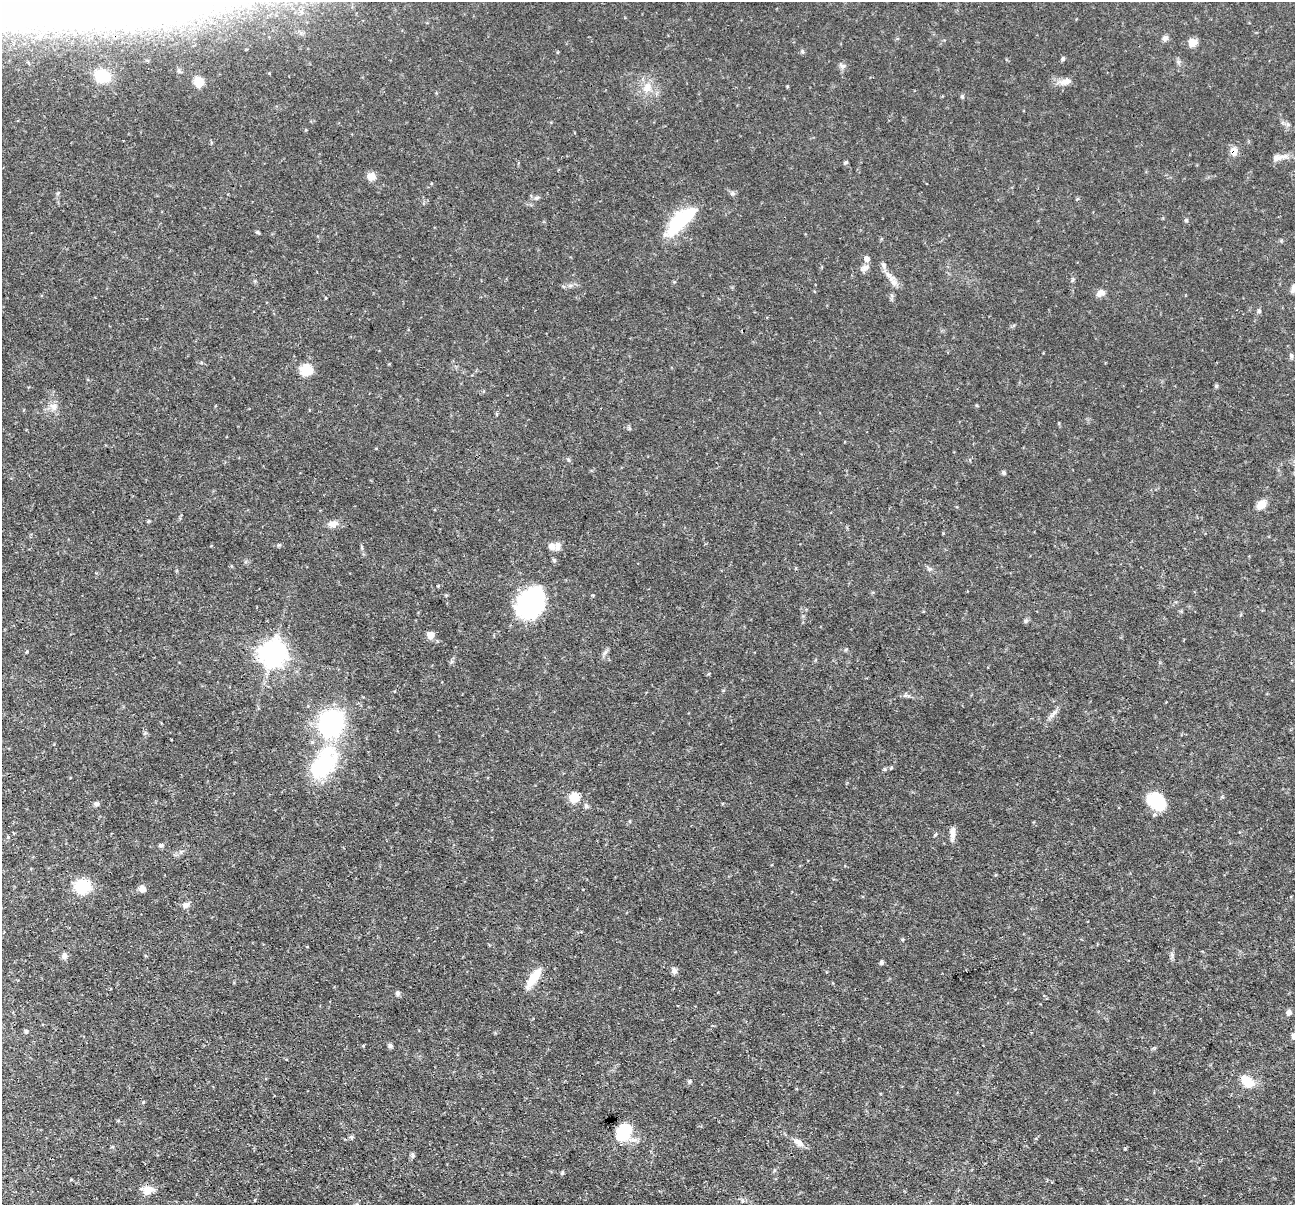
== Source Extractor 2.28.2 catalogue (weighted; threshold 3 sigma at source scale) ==
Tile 7 of 4 x 4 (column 3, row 2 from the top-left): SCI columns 2588-3880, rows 2659-3861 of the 5176 x 5193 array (HDU 1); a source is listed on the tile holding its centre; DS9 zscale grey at full resolution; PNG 1297 x 1207 px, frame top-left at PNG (2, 2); no overlay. Shown black and unused: <1% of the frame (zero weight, under 3 of 4 exposures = <1% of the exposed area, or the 3 px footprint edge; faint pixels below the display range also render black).
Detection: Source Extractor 2.28.2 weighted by HDU 2 'WHT'; one run over the whole footprint, this tile lists its part. Background 0.0635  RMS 0.0044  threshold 0.0198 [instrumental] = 3 sigma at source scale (4.5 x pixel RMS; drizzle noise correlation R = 1.50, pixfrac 1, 0.05/0.05 arcsec/px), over >= 5 px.
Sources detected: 82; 1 inside a brighter object's white glare — not listed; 1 inside a brighter listed object's ellipse — not listed separately; the other 80 listed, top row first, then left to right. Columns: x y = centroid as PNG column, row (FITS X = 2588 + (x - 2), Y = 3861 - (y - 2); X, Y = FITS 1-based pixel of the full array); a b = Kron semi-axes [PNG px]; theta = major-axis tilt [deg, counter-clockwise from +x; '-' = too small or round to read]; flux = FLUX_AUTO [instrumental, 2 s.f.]
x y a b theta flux
1165 38 7 6 - 1.7
1193 42 9 8 - 4.2
802 51 6 4 -72 0.6
1063 59 6 5 - 0.66
102 76 18 14 -20 11
199 82 7 7 - 8.2
1065 82 18 9 8 3.3
647 87 16 11 69 5.3
962 96 6 4 70 0.65
1234 151 9 8 - 3.3
1277 158 13 8 1 2.5
846 162 6 4 7 0.61
371 176 6 6 - 7.5
732 193 7 6 - 1
537 198 7 5 3 1
1186 220 5 5 - 0.6
680 221 38 14 44 29
258 232 5 4 - 0.6
866 259 8 7 - 2
883 265 9 5 -69 1.3
864 268 13 7 21 2.1
1072 280 6 4 88 0.64
893 282 9 8 - 2.4
1294 288 11 7 61 1.7
1100 293 10 7 31 2.5
1259 311 5 5 - 0.74
1291 356 8 4 90 0.73
389 364 3 3 - 0.35
306 370 7 6 - 22
54 407 11 10 - 2.9
1004 472 6 5 - 0.74
1261 504 11 8 38 4.3
148 521 4 4 - 0.46
333 524 11 8 12 3.1
552 546 11 9 -38 2.3
554 560 6 5 - 0.7
930 569 6 5 - 0.86
438 586 5 3 - 0.42
531 602 31 21 55 59
1026 621 6 5 - 0.81
430 635 9 9 - 2.6
27 652 4 3 - 0.4
605 652 9 3 45 0.93
273 653 10 9 - 320
1053 714 16 5 48 2.1
332 723 29 23 66 59
324 763 40 23 54 41
891 768 6 3 19 0.54
885 769 6 4 -90 0.53
574 797 10 9 - 7.7
1156 801 20 15 -41 16
96 804 6 6 - 1.2
586 806 7 6 - 1.1
935 834 6 3 44 0.52
953 835 15 7 79 2.6
8 837 5 4 - 0.49
161 845 6 5 - 0.94
82 886 12 10 12 23
142 889 7 6 - 2.7
186 905 9 8 - 1.9
1172 955 7 4 -73 0.92
64 956 8 7 - 1.7
881 962 7 4 82 0.81
674 971 9 6 -79 1.5
534 978 28 9 56 7.5
398 993 6 6 - 1.2
1289 1012 7 6 - 1.4
26 1031 5 5 - 0.81
1294 1036 9 6 -59 1.5
363 1046 5 3 - 0.4
390 1046 7 6 - 0.95
689 1081 6 5 - 0.76
1247 1081 16 11 -40 7.8
622 1132 15 14 - 16
351 1137 6 5 - 0.71
799 1143 15 7 -38 3.1
1125 1149 5 3 - 0.4
412 1156 8 5 85 0.89
562 1173 6 4 63 0.65
147 1190 14 9 2 4.8
Overlapping masked pixels (flux is a lower limit): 1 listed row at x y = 1234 151
Isophote crosses this tile's border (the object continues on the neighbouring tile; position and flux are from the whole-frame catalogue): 2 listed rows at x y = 1294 288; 1294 1036
Unlisted compact peaks at least as high as the median listed source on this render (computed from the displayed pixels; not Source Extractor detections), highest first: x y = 1216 386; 843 66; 143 1102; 279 545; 846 649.